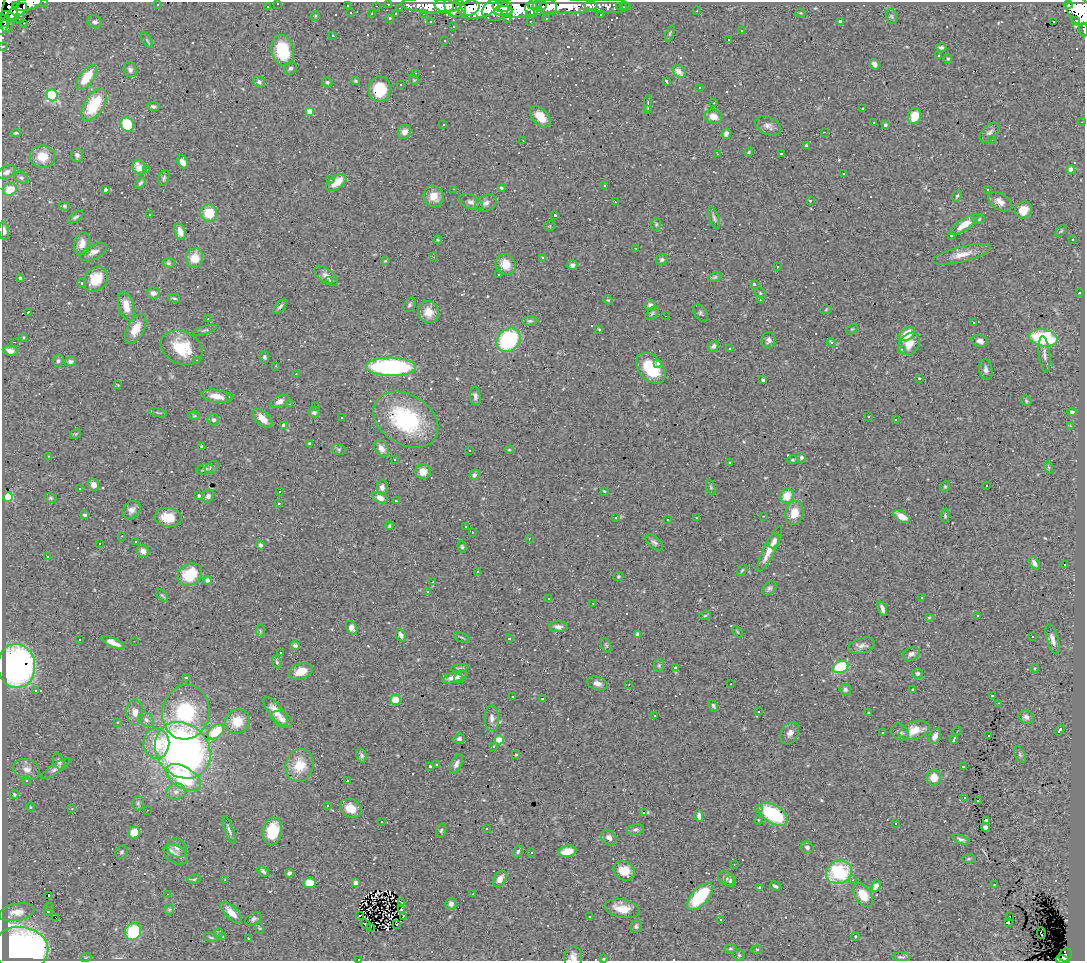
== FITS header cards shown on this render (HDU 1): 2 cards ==
NAXIS1  =                 1083
NAXIS2  =                  959

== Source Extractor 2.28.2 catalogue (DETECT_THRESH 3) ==
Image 1083 x 959 px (HDU 1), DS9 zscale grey, 1 PNG px = 1 image px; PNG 1087 x 963 px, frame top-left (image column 1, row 959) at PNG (2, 2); each listed source drawn as its Kron ellipse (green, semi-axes under 4 px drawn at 4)
Background 1.39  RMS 0.079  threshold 0.237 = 3 sigma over >= 5 px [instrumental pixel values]
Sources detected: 605; of the 605, the 500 brightest by FLUX_AUTO listed and drawn (105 fainter detections omitted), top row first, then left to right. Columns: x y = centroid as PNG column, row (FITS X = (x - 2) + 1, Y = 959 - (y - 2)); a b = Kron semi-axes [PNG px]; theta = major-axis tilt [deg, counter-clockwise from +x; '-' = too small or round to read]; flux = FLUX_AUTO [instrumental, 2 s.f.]
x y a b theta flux
45 2 3 2 - 19
278 3 3 2 - 17
27 4 15 6 14 550
388 4 3 2 - 34
157 5 3 3 - 17
444 5 9 7 -7 1300
539 5 7 4 8 500
1068 5 4 4 - 820
16 6 3 3 - 110
267 6 3 3 - 14
347 6 2 2 - 6.2
376 6 3 2 - 16
430 6 30 7 -3 1800
502 6 10 5 -3 1200
563 6 35 7 0 1900
607 6 23 7 -1 280
453 7 10 8 -47 1200
461 7 8 4 -72 580
521 7 21 11 6 2700
548 7 9 7 1 1600
620 7 3 2 - 8.4
623 7 3 2 - 16
400 8 3 2 - 6.6
469 8 11 7 19 1700
479 8 20 10 12 3700
10 9 24 7 78 620
532 9 8 6 -77 1100
495 10 13 10 28 1700
17 11 12 5 37 800
503 11 9 5 2 1100
538 11 4 3 - 390
697 11 3 2 - 8.6
1079 11 15 11 -62 3100
351 13 3 2 - 7
801 13 5 4 - 5.9
372 14 3 2 - 9.6
396 14 3 2 - 9.8
423 14 3 2 - 5.3
601 15 3 3 - 13
7 16 8 5 -13 760
315 16 5 4 - 5.5
891 16 7 5 -71 9.6
389 18 3 3 - 11
508 18 3 3 - 14
546 18 3 2 - 8.1
19 19 3 2 - 7.1
3 20 7 3 -73 300
1076 20 3 3 - 79
530 21 3 2 - 8.2
1054 21 3 3 - 600
95 22 7 6 - 21
431 22 3 3 - 17
840 22 4 3 - 20
24 23 3 2 - 14
4 25 11 4 64 480
453 27 3 3 - 5.2
742 30 3 2 - 5
1083 30 6 2 -84 38
670 33 8 4 69 7.6
333 36 3 3 - 13
729 39 3 3 - 43
147 40 9 3 -57 7.1
445 40 3 3 - 11
3 46 3 2 - 29
941 48 5 3 - 14
283 50 15 11 -78 240
939 56 3 3 - 180
948 59 4 3 - 6.2
874 64 5 4 - 28
290 68 7 6 - 13
130 70 7 6 - 21
679 71 7 5 -41 42
416 73 2 2 - 4.8
86 77 14 7 54 130
414 80 6 4 -43 7
356 81 4 3 - 7.3
666 81 3 3 - 13
259 82 6 5 - 13
327 82 5 4 - 9.5
401 85 3 3 - 39
699 87 3 3 - 12
380 89 13 11 82 200
52 95 6 5 - 680
648 103 8 3 -89 15
714 103 3 2 - 7.2
94 105 18 9 58 250
153 106 6 4 -7 12
648 109 3 3 - 8.3
862 109 3 3 - 12
310 111 4 4 - 110
713 116 8 7 - 52
915 116 8 6 69 110
540 117 12 7 -46 81
874 122 3 3 - 50
1082 122 3 2 - 6.1
127 124 7 6 - 210
443 125 3 2 - 15
885 125 3 3 - 11
768 126 13 8 -24 29
404 132 7 6 - 27
824 132 3 2 - 5.5
16 133 5 3 - 6.3
726 133 5 4 - 21
989 133 12 7 46 22
523 140 3 2 - 5.4
992 140 3 3 - 9.5
806 145 4 3 - 6.5
749 152 4 4 - 5.7
718 154 4 2 - 6.2
781 154 3 3 - 12
77 155 7 6 - 15
42 157 12 11 - 95
183 162 7 5 -65 35
139 167 8 6 -41 69
1071 169 4 4 - 57
147 170 3 2 - 7
7 172 9 6 29 22
844 174 3 2 - 6.3
21 178 7 5 -27 13
164 178 8 5 68 12
330 180 3 2 - 25
336 182 11 6 34 92
140 183 6 4 51 11
605 186 3 3 - 16
501 188 3 3 - 9.4
10 189 7 6 - 110
453 189 3 2 - 11
105 190 3 3 - 48
988 190 3 3 - 39
433 196 11 10 - 70
957 196 6 3 58 7.8
810 201 3 3 - 9
471 202 12 7 -22 23
615 202 3 2 - 5.2
1000 202 13 8 -33 42
486 203 11 8 24 25
64 206 5 4 - 7.9
1023 210 9 8 - 80
209 213 8 8 - 130
150 214 3 3 - 7.2
555 215 3 3 - 13
75 217 9 4 32 12
714 218 12 4 -70 14
978 219 6 5 - 12
656 224 6 5 - 8.4
964 225 16 6 33 77
549 226 5 5 - 5.8
4 231 9 5 -83 24
180 231 8 5 -74 49
1061 231 7 4 45 6.9
951 235 3 3 - 7.9
1073 239 3 3 - 15
438 240 4 4 - 5.9
82 244 11 8 76 41
635 248 2 2 - 5.2
93 252 14 7 26 32
962 254 30 7 13 65
433 257 3 2 - 6.9
542 257 3 3 - 280
195 258 10 8 75 87
662 260 6 5 - 12
385 261 3 3 - 5.5
168 263 6 5 - 11
506 264 11 9 -51 74
572 265 5 4 - 19
777 267 3 2 - 5.7
499 274 3 3 - 14
326 276 14 7 -38 28
715 277 7 4 26 8.3
20 278 4 3 - 29
96 279 13 10 49 130
330 280 3 3 - 9
82 283 4 3 - 8.8
754 284 3 3 - 17
153 293 7 5 -5 24
760 293 6 5 - 7.2
1080 293 3 3 - 25
174 298 6 3 -14 6.9
608 300 5 3 - 5.7
761 300 4 3 - 40
409 305 8 5 58 11
650 305 6 5 - 21
126 306 15 7 -74 73
280 306 9 3 49 12
826 310 6 4 4 6.1
28 312 3 2 - 9.3
428 312 11 10 - 61
652 313 8 5 46 11
701 313 10 6 -53 14
665 316 3 2 - 31
208 319 3 2 - 21
530 321 7 5 1 10
974 323 3 3 - 89
135 329 16 8 61 79
599 329 4 3 - 5.2
852 329 6 4 44 6.7
205 330 12 4 18 11
907 334 8 6 39 130
24 337 5 3 - 5.6
1043 338 15 8 -10 400
509 340 13 11 49 480
768 340 8 7 - 19
980 341 8 6 -15 27
14 342 3 2 - 66
831 343 4 3 - 11
909 344 12 9 49 68
713 346 6 5 - 15
182 348 22 16 -26 200
729 349 3 3 - 9
901 349 3 3 - 22
10 351 7 5 -10 33
1044 354 18 5 -84 30
264 357 6 5 - 10
58 361 6 5 - 13
70 361 6 4 5 15
196 361 3 3 - 41
658 363 4 4 - 22
276 366 3 2 - 5.1
391 367 25 9 -1 870
651 368 18 11 -50 210
986 370 10 6 -81 20
296 374 3 2 - 7.4
919 378 3 3 - 19
763 380 3 3 - 17
118 385 3 3 - 5.7
216 396 15 6 -9 55
475 396 9 5 -84 18
229 397 3 3 - 35
280 401 10 5 26 31
1026 401 6 5 - 9
290 404 3 3 - 4.8
315 406 3 2 - 6.1
314 412 6 5 - 14
1072 412 4 4 - 22
158 413 9 3 -15 7.4
194 416 6 4 -5 6.6
868 417 3 2 - 9.8
262 418 12 6 -44 55
342 418 2 2 - 4.8
406 419 35 25 -31 520
213 420 6 5 - 16
896 420 3 3 - 14
284 425 4 4 - 54
1070 426 3 3 - 9.7
75 434 6 4 33 6.6
310 443 4 3 - 9.2
202 447 3 2 - 7.2
381 448 9 6 -54 36
339 450 7 5 -16 9.7
469 450 3 3 - 13
509 450 4 3 - 5.1
49 456 3 2 - 6.4
801 457 5 5 - 10
394 459 3 3 - 46
793 460 5 4 - 7.5
730 463 3 2 - 5.6
1048 467 6 4 -70 7.3
212 468 8 5 41 22
205 469 9 5 14 13
423 472 7 7 - 48
474 475 6 4 45 14
94 485 6 5 - 40
987 486 3 3 - 340
382 487 7 5 87 23
711 487 8 4 -71 7.3
945 487 5 4 - 7.3
80 488 3 3 - 8.1
604 491 4 3 - 5.5
279 492 3 3 - 230
199 496 3 3 - 13
208 496 7 6 - 15
787 496 7 7 - 91
8 497 5 4 - 340
51 498 6 5 - 8.6
380 498 8 5 -23 34
396 501 3 2 - 4.9
278 503 3 3 - 13
131 510 10 8 45 29
794 513 12 9 80 81
85 515 3 3 - 19
763 516 3 2 - 17
901 516 9 5 -31 48
945 516 6 4 -89 8
168 517 13 9 -7 98
616 518 3 2 - 5
697 518 3 3 - 35
667 520 3 3 - 61
389 526 4 4 - 8.1
466 527 3 3 - 15
472 532 3 3 - 5.7
122 536 3 2 - 5
529 538 3 2 - 14
774 541 7 5 64 25
136 542 3 3 - 7.3
654 542 10 5 -40 16
100 543 3 2 - 14
260 545 4 4 - 16
462 547 6 4 -73 8.1
770 549 25 6 64 80
143 551 6 5 - 27
48 557 3 3 - 21
1034 563 7 4 -57 24
1064 565 3 3 - 46
742 570 6 3 54 7.1
478 571 3 3 - 8.7
190 574 13 10 34 200
618 576 5 4 - 6.9
207 580 4 4 - 23
433 582 3 2 - 53
769 588 8 5 43 13
428 592 4 4 - 5.1
162 595 7 4 -46 8
549 598 3 2 - 7
921 598 3 3 - 17
593 603 3 2 - 17
882 609 7 4 -68 19
978 615 3 3 - 21
705 616 5 3 - 5.8
929 617 4 3 - 5.6
558 627 9 5 -2 23
352 628 7 5 -58 35
260 631 6 4 -88 8.9
737 632 6 2 -45 4.8
401 635 7 4 -65 24
638 635 4 4 - 51
462 637 8 2 -21 6.6
1032 637 3 3 - 12
509 638 3 2 - 6.7
1052 639 15 5 -73 31
79 640 2 2 - 5.3
134 641 2 2 - 9.7
113 643 12 4 -24 49
295 645 5 4 - 12
606 645 7 5 -65 10
861 646 13 7 16 29
280 652 3 3 - 18
911 654 9 6 21 20
277 662 6 4 -70 8.8
16 666 22 19 -86 1700
659 666 6 5 - 10
841 667 8 6 21 290
460 668 9 4 7 9.6
675 668 3 3 - 12
1035 668 4 3 - 5.9
301 671 12 7 18 82
917 673 5 5 - 13
455 677 13 5 19 52
186 678 4 4 - 7.5
459 679 5 4 - 13
597 684 11 6 -17 27
629 684 3 2 - 8.8
731 684 3 2 - 4.9
845 689 6 5 - 16
36 690 3 3 - 17
913 690 3 3 - 4.9
512 696 3 3 - 12
992 696 3 3 - 18
542 698 3 2 - 7.6
395 700 5 5 - 120
998 703 3 2 - 5
713 706 6 4 -64 11
275 711 18 6 -51 56
135 712 12 8 88 42
186 712 27 23 79 430
759 712 3 2 - 6.6
869 713 3 3 - 6.1
655 715 3 3 - 51
1026 717 8 6 -24 25
492 718 13 7 -88 33
282 719 11 7 -29 27
146 720 8 6 -44 19
237 721 13 11 47 110
118 723 3 2 - 8.3
914 730 15 9 17 86
1060 730 6 3 53 23
958 731 4 2 - 7.2
216 732 9 6 41 150
900 732 10 7 -38 21
790 733 12 8 60 30
882 733 3 2 - 31
935 736 8 5 68 30
988 736 3 3 - 26
459 739 6 5 - 16
499 740 4 4 - 170
954 740 4 3 - 36
156 744 15 13 -88 130
493 746 3 3 - 49
183 750 30 25 -48 2700
361 755 7 5 -73 13
516 755 3 3 - 7.1
1020 755 9 5 -64 12
59 761 8 5 -70 20
456 764 10 5 63 23
299 765 17 14 75 120
436 765 3 3 - 6.4
430 766 3 3 - 19
963 766 3 3 - 7.6
27 769 14 10 -15 42
56 769 17 5 34 22
183 777 19 10 -30 350
934 777 8 7 - 70
27 780 3 3 - 17
347 781 3 3 - 15
176 792 10 8 14 33
14 794 4 3 - 7.2
964 798 3 2 - 26
979 801 4 2 - 4.9
138 803 7 6 - 11
327 806 3 2 - 7.2
30 807 4 3 - 4.8
351 808 11 9 -28 70
72 809 3 3 - 5.3
759 809 3 3 - 62
147 810 3 2 - 5.5
644 812 3 3 - 100
773 814 16 9 -32 400
699 816 6 3 -80 20
758 820 4 3 - 5
986 820 3 3 - 5.9
382 822 3 2 - 5.6
896 824 3 3 - 39
985 827 4 4 - 21
486 829 3 2 - 5.7
635 829 8 5 10 13
229 830 14 3 -70 14
272 831 14 9 82 160
441 831 7 5 72 10
134 833 6 5 - 120
609 837 8 6 -42 29
961 839 9 4 -20 16
807 847 6 5 - 17
177 848 10 8 -42 33
518 851 6 4 60 10
568 851 9 5 13 95
122 852 7 5 51 11
531 853 3 3 - 92
176 854 13 8 -32 33
969 859 7 3 9 6.2
734 864 3 2 - 5.6
263 871 6 4 -40 12
624 871 11 9 -32 97
839 872 13 11 22 410
289 873 4 4 - 12
194 879 7 4 8 9
500 879 9 6 60 41
726 879 8 6 -33 17
225 880 3 3 - 7.3
853 880 3 2 - 14
731 881 6 5 - 12
310 883 6 5 - 90
356 883 4 4 - 37
994 884 3 2 - 5
775 886 5 3 - 12
876 886 6 4 69 33
760 887 3 3 - 6.7
168 894 3 2 - 11
473 894 3 2 - 7.6
863 895 13 8 -56 110
49 896 3 3 - 30
700 897 17 8 47 300
402 902 4 2 - 7.8
451 904 6 5 - 28
49 907 4 4 - 7.6
169 909 6 5 - 7.5
622 909 17 9 -11 86
401 910 4 2 - 6.4
48 911 5 3 - 5.5
17 912 18 8 12 81
231 913 14 6 -46 50
360 916 3 3 - 7.4
403 916 4 2 - 4.9
589 916 3 3 - 16
1010 916 2 2 - 8.5
55 917 2 2 - 12
253 919 9 5 33 13
721 919 3 2 - 9.9
1008 922 3 3 - 31
366 924 6 3 -37 35
396 924 3 3 - 7.4
636 926 6 5 - 12
259 928 6 3 -71 6
370 928 3 2 - 10
133 932 8 8 - 250
218 933 5 4 - 7.2
1041 933 5 3 - 28
855 936 4 4 - 5
223 937 3 2 - 13
211 938 8 3 -11 6.6
248 938 3 3 - 13
21 949 27 22 -6 2900
730 949 6 3 0 6.3
757 949 6 4 0 6.3
739 955 6 6 - 8.6
1066 955 7 6 - 430
86 957 5 3 - 5.1
573 957 10 9 - 33
901 957 9 3 -2 11
359 959 3 2 - 7.5
604 959 3 3 - 5.7
1063 960 7 4 -7 380
At the frame edge (FLAGS 8, measured only in part): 12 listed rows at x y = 45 2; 278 3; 27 4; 1079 11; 3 20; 1083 30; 3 46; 4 231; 573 957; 359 959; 604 959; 1063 960
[105 fainter detections neither listed nor drawn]